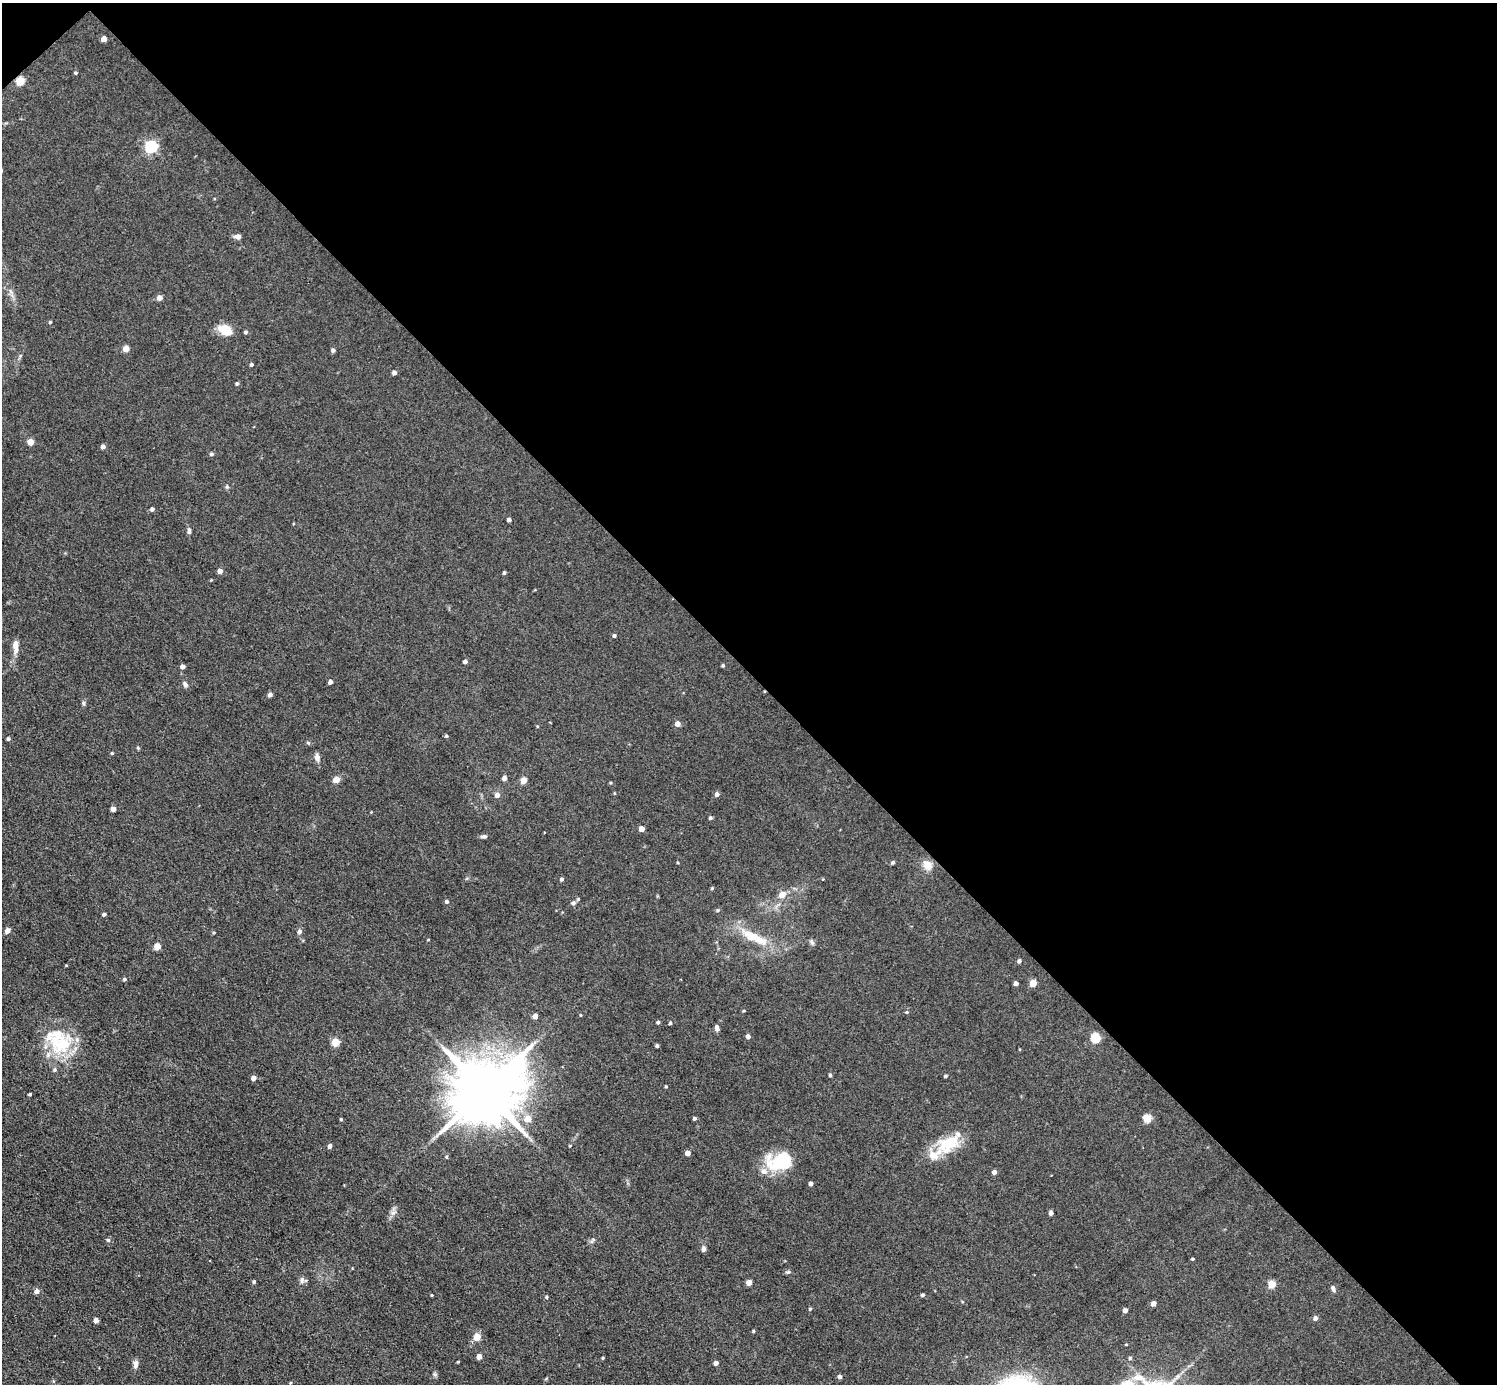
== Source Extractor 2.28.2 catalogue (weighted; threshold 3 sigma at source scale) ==
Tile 3 of 4 x 4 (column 3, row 1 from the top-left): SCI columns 2992-4486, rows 4445-5826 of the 5982 x 5981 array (HDU 1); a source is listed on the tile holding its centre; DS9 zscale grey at full resolution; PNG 1499 x 1386 px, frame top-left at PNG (2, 3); no overlay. Shown black and unused: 49% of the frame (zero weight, under 3 of 5 exposures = <1% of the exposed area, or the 3 px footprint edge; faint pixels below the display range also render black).
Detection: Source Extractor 2.28.2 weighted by HDU 2 'WHT'; one run over the whole footprint, this tile lists its part. Background 0.0512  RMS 0.0068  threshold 0.0305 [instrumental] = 3 sigma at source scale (4.5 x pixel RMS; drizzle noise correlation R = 1.50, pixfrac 1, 0.05/0.05 arcsec/px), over >= 5 px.
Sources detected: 131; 3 inside a brighter listed object's ellipse — not listed separately; the other 128 listed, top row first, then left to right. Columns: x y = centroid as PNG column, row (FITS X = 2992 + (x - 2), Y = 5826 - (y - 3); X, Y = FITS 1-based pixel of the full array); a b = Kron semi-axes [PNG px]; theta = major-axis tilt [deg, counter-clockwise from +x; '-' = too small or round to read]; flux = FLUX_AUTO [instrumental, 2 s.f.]
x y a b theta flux
104 39 4 4 - 6.3
75 73 4 4 - 0.92
20 81 5 5 - 29
151 147 6 5 - 95
238 237 7 5 -2 3.2
159 298 5 5 - 4.4
50 322 4 4 - 0.76
225 330 14 9 -28 13
246 332 5 4 - 1.2
126 348 4 4 - 9
333 350 4 4 - 1.8
251 364 4 4 - 1.1
394 373 4 4 - 2.8
237 384 4 4 - 1.2
30 442 4 4 - 10
103 447 4 4 - 2.5
211 454 5 4 - 1.3
227 486 5 5 - 0.99
152 509 4 4 - 2
509 520 4 4 - 2.4
189 531 9 5 -90 2
220 571 4 4 - 3.7
504 573 4 3 - 1.1
614 636 4 4 - 1.4
15 646 17 7 -86 4.9
465 661 4 4 - 2.1
723 665 4 4 - 0.91
182 667 4 4 - 3
330 682 4 4 - 3.1
185 684 8 6 -52 1.9
270 695 5 4 - 2.4
83 703 6 4 -89 1.1
677 724 5 4 - 4.4
446 736 4 4 - 0.81
8 739 4 4 - 1.1
138 748 5 4 - 0.73
112 753 4 3 - 0.76
317 757 9 6 -80 3.3
504 778 4 4 - 3.7
336 779 5 4 - 10
523 780 5 4 - 9.9
614 793 4 3 - 0.54
717 794 4 4 - 2.5
497 795 5 5 - 3.4
113 809 4 4 - 4.7
710 818 4 4 - 1.2
641 829 4 4 - 5.8
484 836 8 5 -1 1.6
893 862 5 4 - 1
927 865 11 10 - 6.8
562 879 4 4 - 1.3
712 888 5 4 - 0.78
782 895 6 6 - 6.8
447 901 4 4 - 1.7
573 903 7 5 15 1.6
718 910 5 4 - 0.91
104 914 4 3 - 1.3
7 931 5 4 - 4.5
299 931 6 5 - 1.9
214 932 4 3 - 0.69
754 937 46 11 -26 21
812 942 8 5 -51 1.5
157 946 5 4 - 11
1019 961 4 4 - 1.5
125 979 5 4 - 1.1
1016 983 4 4 - 3
1033 983 5 4 - 13
744 1011 4 3 - 0.65
907 1012 5 4 - 0.83
580 1015 4 3 - 0.56
535 1016 4 4 - 4.5
658 1022 4 3 - 1.3
670 1023 4 3 - 0.93
717 1028 7 5 -74 2.1
55 1036 34 32 13 32
748 1036 4 4 - 2.8
1095 1038 5 5 - 42
335 1042 5 5 - 19
657 1046 4 3 - 1.5
54 1070 5 5 - 1.3
830 1075 4 4 - 1
945 1076 4 3 - 0.96
253 1078 4 4 - 4.6
666 1086 4 3 - 0.74
485 1090 20 16 36 6700
30 1094 3 3 - 1.1
694 1118 4 4 - 1.4
341 1119 4 3 - 0.79
528 1119 6 5 - 8.5
1147 1119 5 5 - 22
949 1144 35 20 31 24
329 1146 5 4 - 2
688 1153 4 4 - 4.6
446 1157 4 3 - 0.84
780 1161 29 19 14 33
994 1172 4 4 - 3
811 1184 4 4 - 2.3
393 1212 9 4 9 1.7
1051 1213 4 4 - 2.3
108 1240 5 5 - 1.4
592 1241 9 3 56 1.2
703 1249 6 5 - 2
1192 1259 3 3 - 0.98
788 1272 7 5 19 1.1
302 1280 9 5 81 1.9
254 1282 4 3 - 1
749 1282 4 4 - 7.5
1272 1284 5 5 - 19
1333 1289 8 5 -64 2.1
37 1291 5 4 - 4.2
432 1295 3 2 - 0.55
923 1295 5 4 - 1
546 1297 4 3 - 0.77
1153 1304 4 4 - 4.5
810 1309 4 4 - 0.84
1125 1310 4 4 - 3.5
1315 1318 5 4 - 2.2
96 1320 4 4 - 4.4
753 1331 4 3 - 0.75
477 1337 5 4 - 16
1126 1344 4 3 - 0.57
479 1356 4 4 - 5.6
603 1358 4 3 - 0.71
1130 1358 4 4 - 1.2
458 1362 3 2 - 0.57
716 1363 4 4 - 3
135 1364 10 6 86 2.8
839 1376 4 4 - 2
Overlapping masked pixels (flux is a lower limit): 1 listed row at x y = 20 81